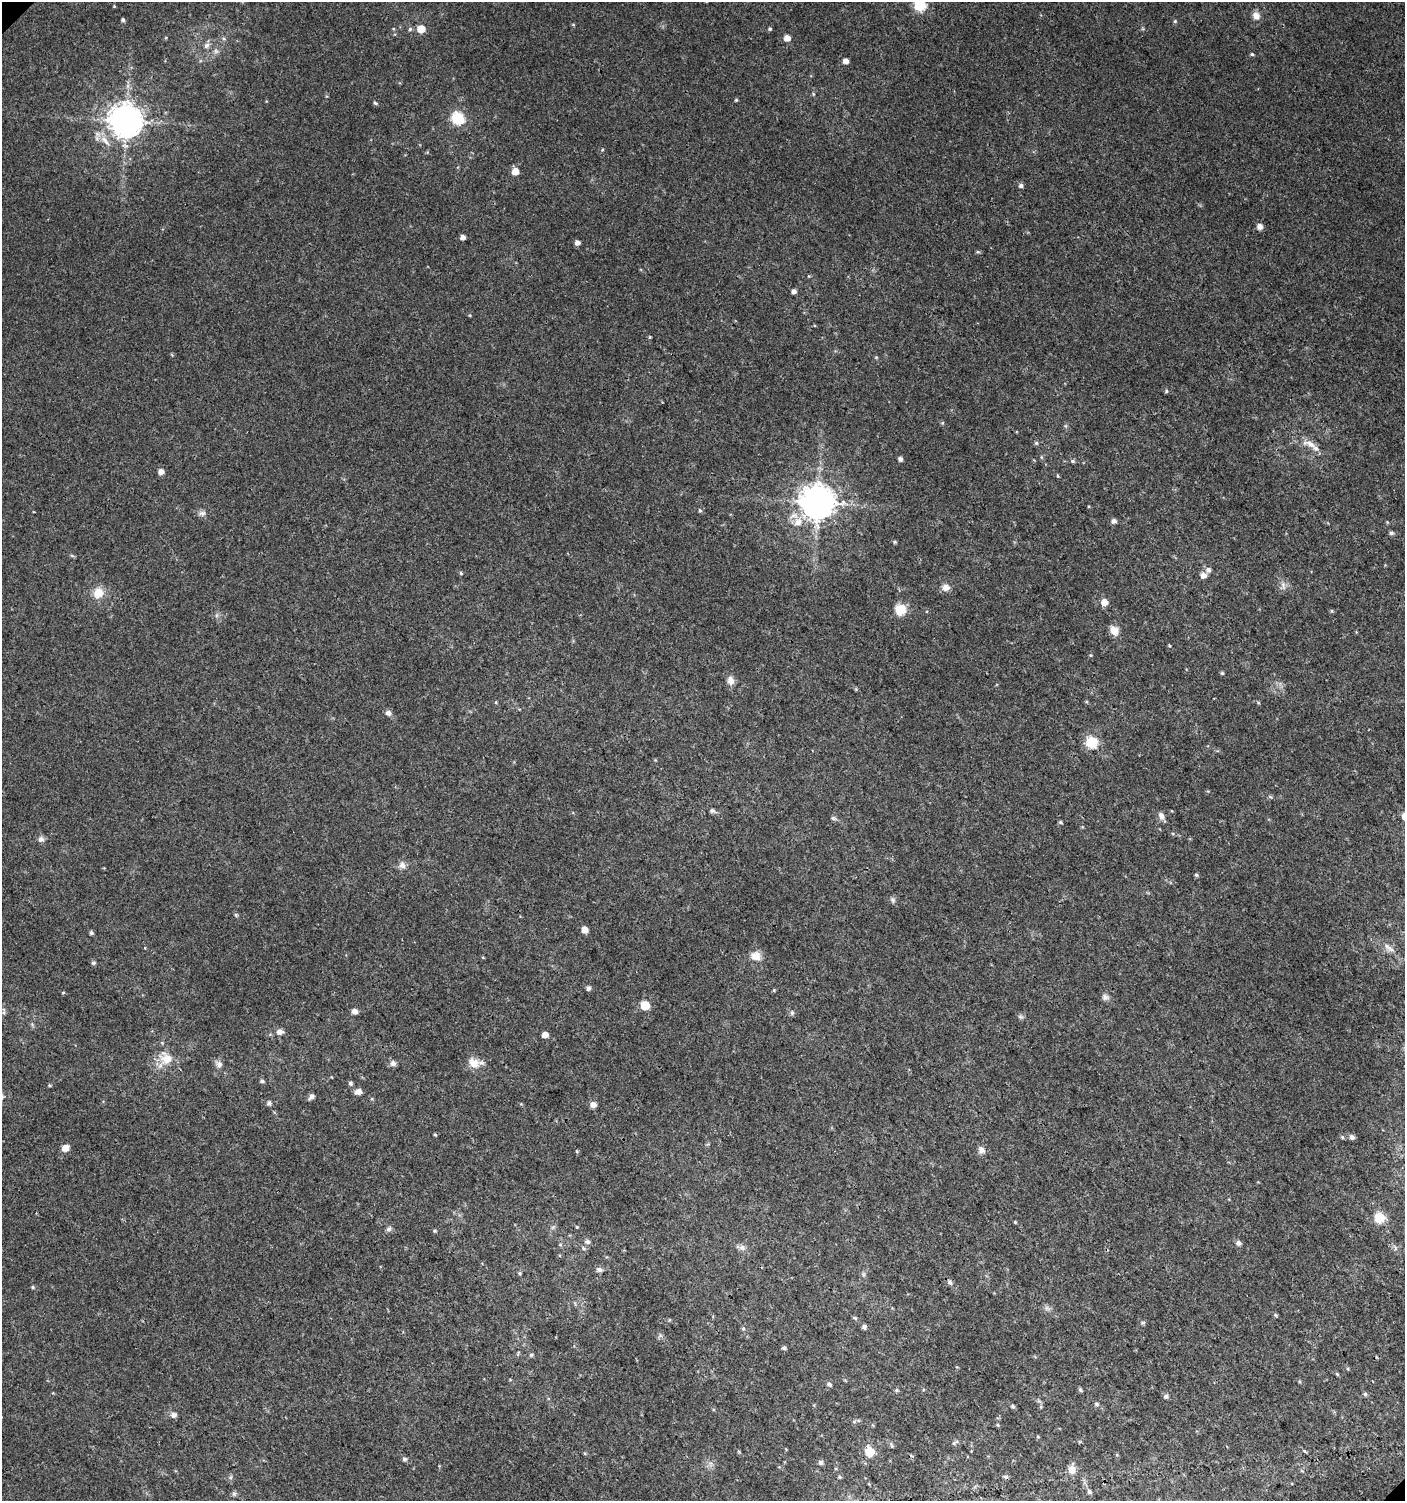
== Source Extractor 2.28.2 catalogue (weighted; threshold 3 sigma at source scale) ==
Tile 6 of 4 x 4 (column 2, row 2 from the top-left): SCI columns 1609-3011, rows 3030-4528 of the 6061 x 6086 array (HDU 1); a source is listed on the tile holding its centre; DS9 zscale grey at full resolution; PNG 1407 x 1503 px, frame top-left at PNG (2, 2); no overlay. Shown black and unused: <1% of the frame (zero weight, under 3 of 4 exposures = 4% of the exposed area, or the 3 px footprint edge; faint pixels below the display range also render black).
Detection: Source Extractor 2.28.2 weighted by HDU 2 'WHT'; one run over the whole footprint, this tile lists its part. Background 0.00379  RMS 0.0021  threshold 0.00932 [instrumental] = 3 sigma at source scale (4.5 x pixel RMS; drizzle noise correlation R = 1.50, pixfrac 1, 0.0396/0.0396 arcsec/px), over >= 5 px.
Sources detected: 145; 2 cosmic-ray / hot-pixel residue — not listed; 1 inside a brighter listed object's ellipse — not listed separately; the other 142 listed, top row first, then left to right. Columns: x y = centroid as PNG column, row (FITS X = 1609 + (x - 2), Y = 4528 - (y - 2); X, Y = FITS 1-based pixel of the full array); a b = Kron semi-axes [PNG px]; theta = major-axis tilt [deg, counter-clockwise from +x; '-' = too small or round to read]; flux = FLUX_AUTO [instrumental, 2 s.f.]
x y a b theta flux
919 5 6 6 - 21
1256 16 10 8 -40 1.3
123 20 4 4 - 0.39
1175 21 5 5 - 0.27
410 29 5 5 - 0.38
421 29 5 5 - 4.2
770 29 5 4 - 0.3
787 38 6 5 - 1.5
206 45 8 6 48 0.76
216 51 7 6 - 0.53
1252 54 5 4 - 0.28
846 61 5 4 - 1.1
736 100 4 4 - 0.24
375 103 6 4 -28 0.31
458 118 6 6 - 24
126 121 10 9 - 420
105 141 19 6 -49 1.7
602 150 4 3 - 0.21
515 171 6 5 - 2.7
1021 186 5 5 - 0.54
1260 226 5 5 - 1.3
462 237 5 4 - 1
577 242 5 5 - 0.91
978 252 5 4 - 0.27
794 291 5 4 - 0.75
650 337 5 3 - 0.2
876 357 5 3 - 0.2
1166 391 5 4 - 0.27
1036 443 5 4 - 0.3
1310 444 14 8 -30 1.6
900 459 5 4 - 0.67
1072 461 5 5 - 0.33
161 471 5 5 - 1.3
1058 476 5 3 - 0.2
817 502 10 10 - 450
700 510 5 4 - 0.3
202 513 9 6 8 0.69
1113 521 6 5 - 0.74
798 522 14 11 58 2.5
1391 533 6 5 - 0.43
895 542 5 4 - 0.28
1208 570 8 6 -16 0.74
461 573 5 4 - 0.24
1203 575 8 7 - 1.1
1283 585 10 5 -84 0.76
946 587 10 9 - 1.2
98 593 15 13 65 2.6
1104 602 6 6 - 2.1
900 610 12 12 - 3
1331 611 5 3 - 0.24
1114 630 11 8 -51 1.9
1090 655 5 3 - 0.2
1222 673 4 4 - 0.26
731 680 12 8 -72 1.2
496 702 5 3 - 0.2
1258 703 5 3 - 0.19
388 713 7 6 - 0.85
1091 742 6 6 - 20
1270 797 6 4 -3 0.28
712 811 6 6 - 0.42
1161 816 11 7 -65 0.92
833 818 7 5 -44 0.39
1060 822 5 4 - 0.31
41 839 9 8 - 0.68
402 865 10 9 - 1
1196 875 5 4 - 0.29
893 900 8 6 -70 0.53
236 915 6 4 -72 0.28
584 930 5 5 - 1.8
91 933 4 4 - 0.45
1387 946 17 6 -43 1.3
756 956 12 11 - 2
93 963 5 5 - 0.45
589 988 5 5 - 0.63
774 990 5 4 - 0.22
63 993 4 3 - 0.19
1105 997 9 8 - 0.73
645 1005 6 5 - 7.8
354 1011 6 5 - 1.1
4 1012 10 4 -88 0.49
792 1013 7 5 70 0.4
1021 1017 7 4 -18 0.38
279 1032 7 6 - 1.1
545 1035 5 4 - 1.5
167 1059 15 14 - 3.5
393 1063 6 6 - 0.96
474 1063 16 12 -39 2.5
219 1064 10 8 -42 0.88
262 1081 5 4 - 0.41
350 1083 5 5 - 0.41
50 1085 4 3 - 0.24
358 1092 7 5 21 1.2
311 1096 7 5 51 0.75
269 1103 5 5 - 0.56
593 1105 6 5 - 1.3
1342 1137 5 4 - 0.25
1352 1137 6 5 - 0.74
65 1148 6 5 - 2.1
981 1150 10 8 -54 0.98
577 1151 4 3 - 0.21
1379 1218 6 6 - 10
1015 1222 4 3 - 0.2
577 1227 4 3 - 0.19
388 1229 8 6 3 0.54
435 1231 5 4 - 0.27
587 1242 8 6 -14 0.56
1238 1243 6 6 - 0.64
583 1248 6 5 - 0.39
742 1248 8 6 -68 0.74
599 1270 7 6 - 0.67
520 1273 4 4 - 0.27
950 1282 7 6 - 0.58
33 1287 5 4 - 0.26
1047 1308 8 6 -45 0.61
1275 1315 5 4 - 0.26
855 1318 6 4 -12 0.28
1143 1323 6 4 1 0.29
864 1327 5 4 - 0.68
743 1328 5 5 - 0.31
784 1348 5 4 - 0.4
531 1355 6 5 - 0.34
1337 1374 6 4 -45 0.27
829 1384 7 5 -42 0.49
1080 1389 5 4 - 0.36
897 1390 5 5 - 0.32
1365 1394 5 5 - 0.38
1166 1396 6 5 - 0.56
1096 1404 6 5 - 0.4
1013 1406 5 5 - 0.35
173 1415 8 6 15 0.84
854 1422 6 4 0 0.34
998 1425 5 4 - 0.23
1038 1437 5 3 - 0.18
954 1443 7 4 42 0.36
892 1445 8 4 -72 0.31
869 1452 6 6 - 8.8
404 1459 6 5 - 0.44
821 1462 6 6 - 0.54
1072 1470 11 9 75 1.7
839 1477 5 5 - 0.26
1089 1492 6 5 - 0.55
234 1494 6 6 - 0.42
Isophote crosses this tile's border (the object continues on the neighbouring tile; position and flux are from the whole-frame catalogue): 1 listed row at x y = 919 5